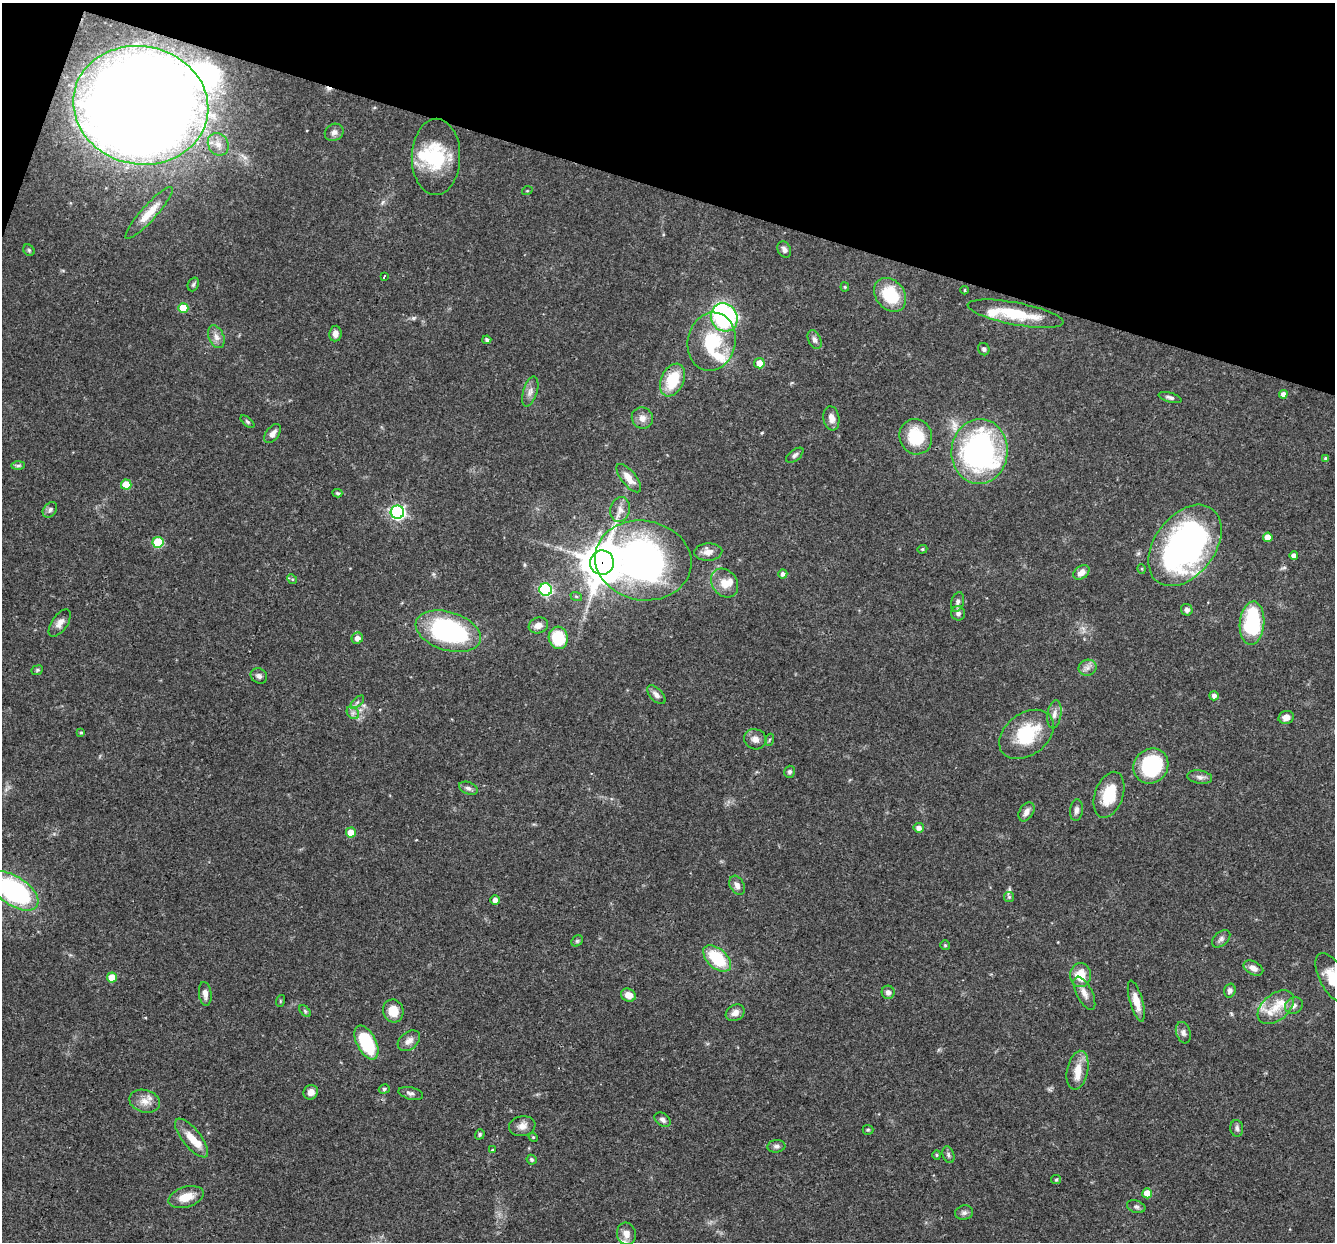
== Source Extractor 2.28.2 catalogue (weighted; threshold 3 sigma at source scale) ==
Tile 2 of 4 x 4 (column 2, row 1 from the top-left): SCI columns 1334-2666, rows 3980-5219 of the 5331 x 5348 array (HDU 1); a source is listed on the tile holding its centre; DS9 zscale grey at full resolution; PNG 1337 x 1244 px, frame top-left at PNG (2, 3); each listed source drawn as its Kron ellipse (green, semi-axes under 4 px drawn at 4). Shown black and unused: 16% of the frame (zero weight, under 3 of 4 exposures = <1% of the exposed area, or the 3 px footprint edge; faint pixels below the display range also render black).
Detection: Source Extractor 2.28.2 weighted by HDU 2 'WHT'; one run over the whole footprint, this tile lists its part. Background 0.0576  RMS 0.0032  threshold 0.0146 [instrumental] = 3 sigma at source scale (4.5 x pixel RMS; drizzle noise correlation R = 1.50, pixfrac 1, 0.05/0.05 arcsec/px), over >= 5 px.
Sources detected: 149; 2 inside a brighter object's white glare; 1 cosmic-ray / hot-pixel residue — neither listed nor drawn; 8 inside a brighter listed object's ellipse — not listed separately; the other 138 listed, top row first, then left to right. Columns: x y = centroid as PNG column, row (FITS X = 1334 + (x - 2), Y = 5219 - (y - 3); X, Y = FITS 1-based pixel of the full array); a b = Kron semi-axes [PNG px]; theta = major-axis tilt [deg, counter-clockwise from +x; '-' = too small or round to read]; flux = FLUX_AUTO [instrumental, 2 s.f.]
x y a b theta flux
141 105 68 59 -11 800
334 132 10 8 30 1.5
218 144 12 10 -59 2.8
436 157 38 24 89 20
527 191 5 3 - 0.31
149 213 34 7 48 5
784 249 8 6 -62 1.3
29 250 6 5 - 0.54
384 277 3 2 - 0.59
193 284 7 5 68 0.67
845 287 4 4 - 0.37
965 290 4 3 - 0.32
890 295 18 14 -52 14
183 308 5 5 - 7.4
1015 314 49 11 -11 14
724 317 14 13 - 51
335 334 8 6 84 1.8
216 337 12 7 -68 1.9
487 340 4 4 - 0.7
814 340 10 6 -63 1.2
712 342 29 24 78 17
984 349 6 5 - 0.75
759 363 5 5 - 3.6
672 380 17 11 65 11
530 391 15 7 73 1.9
1283 394 4 4 - 1.8
1170 397 12 5 -16 0.95
642 418 11 10 - 2.2
831 418 12 8 -81 2.2
247 422 8 4 -39 0.51
273 434 11 6 52 1.8
916 437 18 16 -72 13
980 451 32 28 86 87
795 455 10 5 37 1
1326 458 4 4 - 0.52
18 466 7 4 1 0.63
629 478 17 7 -51 3.3
126 485 5 5 - 7.1
337 493 5 3 - 0.48
50 510 8 6 51 0.94
620 510 12 9 76 2.3
397 512 7 6 - 74
1268 537 4 4 - 2.5
158 542 5 5 - 15
1185 545 46 30 53 100
922 549 5 4 - 0.46
708 552 14 8 5 2.5
1294 555 4 4 - 1.5
643 560 48 40 -10 140
602 563 12 12 - 820
1142 569 5 3 - 0.3
1081 572 9 6 38 2.5
783 574 4 4 - 1.1
292 579 5 4 - 0.45
725 583 15 12 -52 4.2
546 590 6 6 - 36
576 596 6 4 -19 0.42
957 602 10 6 75 1.1
1187 610 6 5 - 1.4
958 613 7 7 - 1
60 623 15 8 55 2
1252 623 22 12 85 31
538 625 10 8 19 2.2
448 631 33 19 -17 55
357 638 6 5 - 2
558 638 11 9 -78 13
1088 668 9 8 - 1.5
37 670 6 4 24 0.49
259 676 8 7 - 1.2
656 695 11 6 -46 1.5
1214 696 4 4 - 1.4
357 702 8 3 45 0.66
353 713 7 5 -45 0.99
1054 714 14 7 81 1.9
1286 717 8 6 21 2.6
81 733 4 4 - 0.44
1026 734 30 21 36 17
755 739 11 10 - 2
769 740 6 4 71 0.44
1151 766 18 16 47 24
790 772 6 5 - 0.72
1200 777 12 6 -9 1.4
468 788 10 6 -22 1.2
1109 795 24 14 71 10
1076 810 11 6 84 1.2
1026 812 10 7 57 1.8
919 828 5 5 - 1.5
351 832 5 5 - 4.8
737 885 10 7 -61 1.7
14 891 28 14 -34 51
1009 897 5 5 - 0.49
495 900 4 4 - 1.7
1221 939 11 6 42 1.1
577 941 6 5 - 0.55
945 945 5 5 - 0.38
717 958 16 9 -42 14
1253 968 10 6 -27 1.8
1080 975 12 10 -89 6.6
112 977 5 5 - 5.8
1333 978 27 13 -61 8.2
1230 990 7 5 72 1.1
888 992 6 6 - 1.2
1084 993 18 8 -63 2.3
205 994 12 6 -83 1.9
628 995 7 6 - 3
280 1001 6 3 72 0.36
1136 1001 21 6 -74 3.9
1294 1006 9 7 35 1.4
1276 1007 21 13 40 6.6
305 1011 7 4 -46 0.46
393 1011 11 10 - 4.8
735 1013 10 7 31 1.9
1183 1033 11 7 -72 1.3
409 1041 12 8 39 2
366 1042 18 9 -63 19
1078 1070 20 10 78 4.8
384 1089 5 4 - 0.57
311 1092 7 7 - 2.1
411 1093 12 6 -15 1.1
145 1101 15 11 -16 3.4
663 1120 9 6 -33 1.1
522 1126 13 10 10 2.3
1237 1128 8 6 -84 0.92
868 1130 5 5 - 0.44
480 1134 5 4 - 0.52
533 1137 5 3 - 0.34
192 1138 24 9 -51 4.8
776 1146 9 6 6 0.99
492 1150 3 2 - 0.35
937 1155 4 4 - 0.4
948 1155 8 5 -70 0.84
532 1160 5 4 - 0.55
1056 1180 5 4 - 0.38
1147 1193 5 5 - 5.3
186 1197 18 10 17 5.3
1136 1207 9 6 -20 0.9
964 1213 9 7 10 1
626 1234 11 9 -76 2.4
Overlapping masked pixels (flux is a lower limit): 3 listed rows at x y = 141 105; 643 560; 602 563
Isophote crosses this tile's border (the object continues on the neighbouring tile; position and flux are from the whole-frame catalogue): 2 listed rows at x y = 14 891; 1333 978